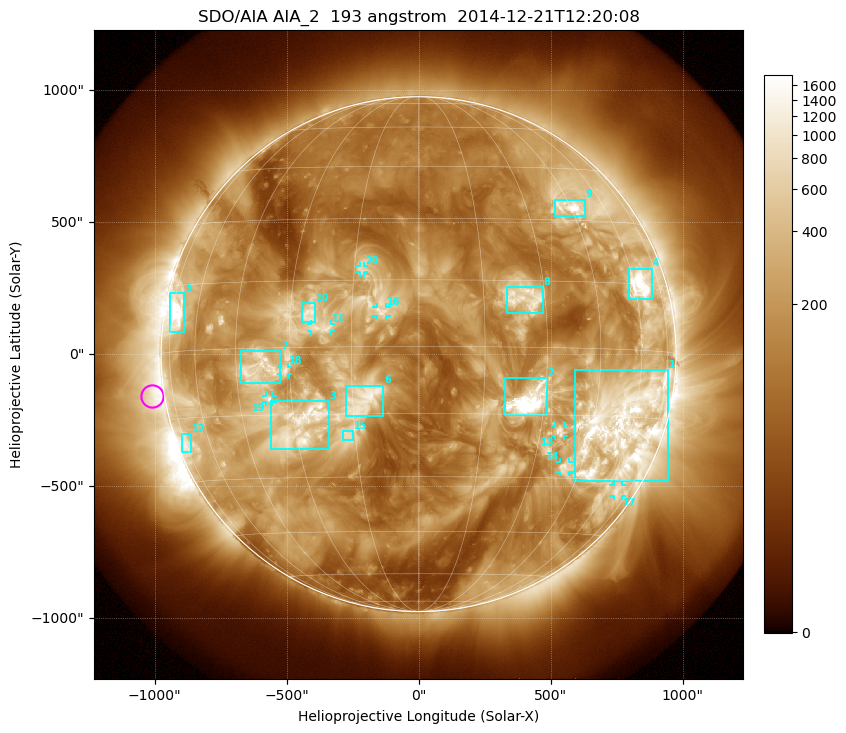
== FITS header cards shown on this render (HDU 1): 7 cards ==
TELESCOP= 'SDO/AIA'
INSTRUME= 'AIA_2'
WAVELNTH=                  193
WAVEUNIT= 'angstrom'
DATE-OBS= '2014-12-21T12:20:08.35'
CTYPE1  = 'HPLN-TAN'
CTYPE2  = 'HPLT-TAN'

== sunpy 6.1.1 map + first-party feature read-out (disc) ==
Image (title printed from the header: SDO/AIA AIA_2  193 angstrom  2014-12-21T12:20:08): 1024 x 1024 px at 2.4 arcsec/px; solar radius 975 arcsec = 406 px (full disc in frame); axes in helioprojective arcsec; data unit not stated in the header (colour bar unlabelled)
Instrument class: DISC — disc imager (sunpy class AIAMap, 193 A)
Bright regions (active regions / flare kernels): reference = the median radial profile (limb darkening/brightening removed); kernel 9 px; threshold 5 sigma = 531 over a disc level ~162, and >= 1.15x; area >= 12 px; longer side >= 10 px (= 24 arcsec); searched inside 0.97 R_sun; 20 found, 20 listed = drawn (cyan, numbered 1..; 8 of them under ~33 arcsec drawn as corner ticks so the feature stays visible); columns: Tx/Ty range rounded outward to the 5 arcsec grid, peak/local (2 s.f.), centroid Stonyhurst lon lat
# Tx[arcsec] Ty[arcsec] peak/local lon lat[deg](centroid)
1 590..945 -480..-60 9.7 +55 -17
2 325..485 -230..-90 50 +26 -12
3 -560..-340 -360..-175 11 -29 -18
4 795..885 205..325 12 +63 +15
5 -945..-885 85..230 11 -71 +8
6 -275..-135 -235..-120 5.6 -12 -12
7 -675..-520 -110..15 7.7 -38 -4
8 330..470 155..255 6 +25 +11
9 515..630 520..585 14 +45 +34
10 -445..-390 120..195 6.1 -25 +7
11 -410..-330 85..115 4.6 -22 +4
12 -895..-860 -375..-300 5.2 -73 -21
13 515..550 -310..-270 9.5 +35 -19
14 535..570 -450..-410 7 +40 -27
15 -285..-250 -330..-290 4.5 -17 -20
16 -160..-120 145..180 5 -8 +8
17 740..770 -540..-495 4.2 +66 -33
18 -520..-495 -80..-45 5.5 -31 -5
19 -580..-555 -180..-155 7.5 -36 -11
20 -225..-205 310..335 4.2 -13 +17
Off-limb structures (1.02-1.3 R_sun): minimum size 162 px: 7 found; the strongest spans PA ~65..125 deg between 1.02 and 1.3 R_sun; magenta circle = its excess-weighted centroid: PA ~100 deg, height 1.05 R_sun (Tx ~-1010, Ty ~-160 arcsec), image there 3.5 x the reference